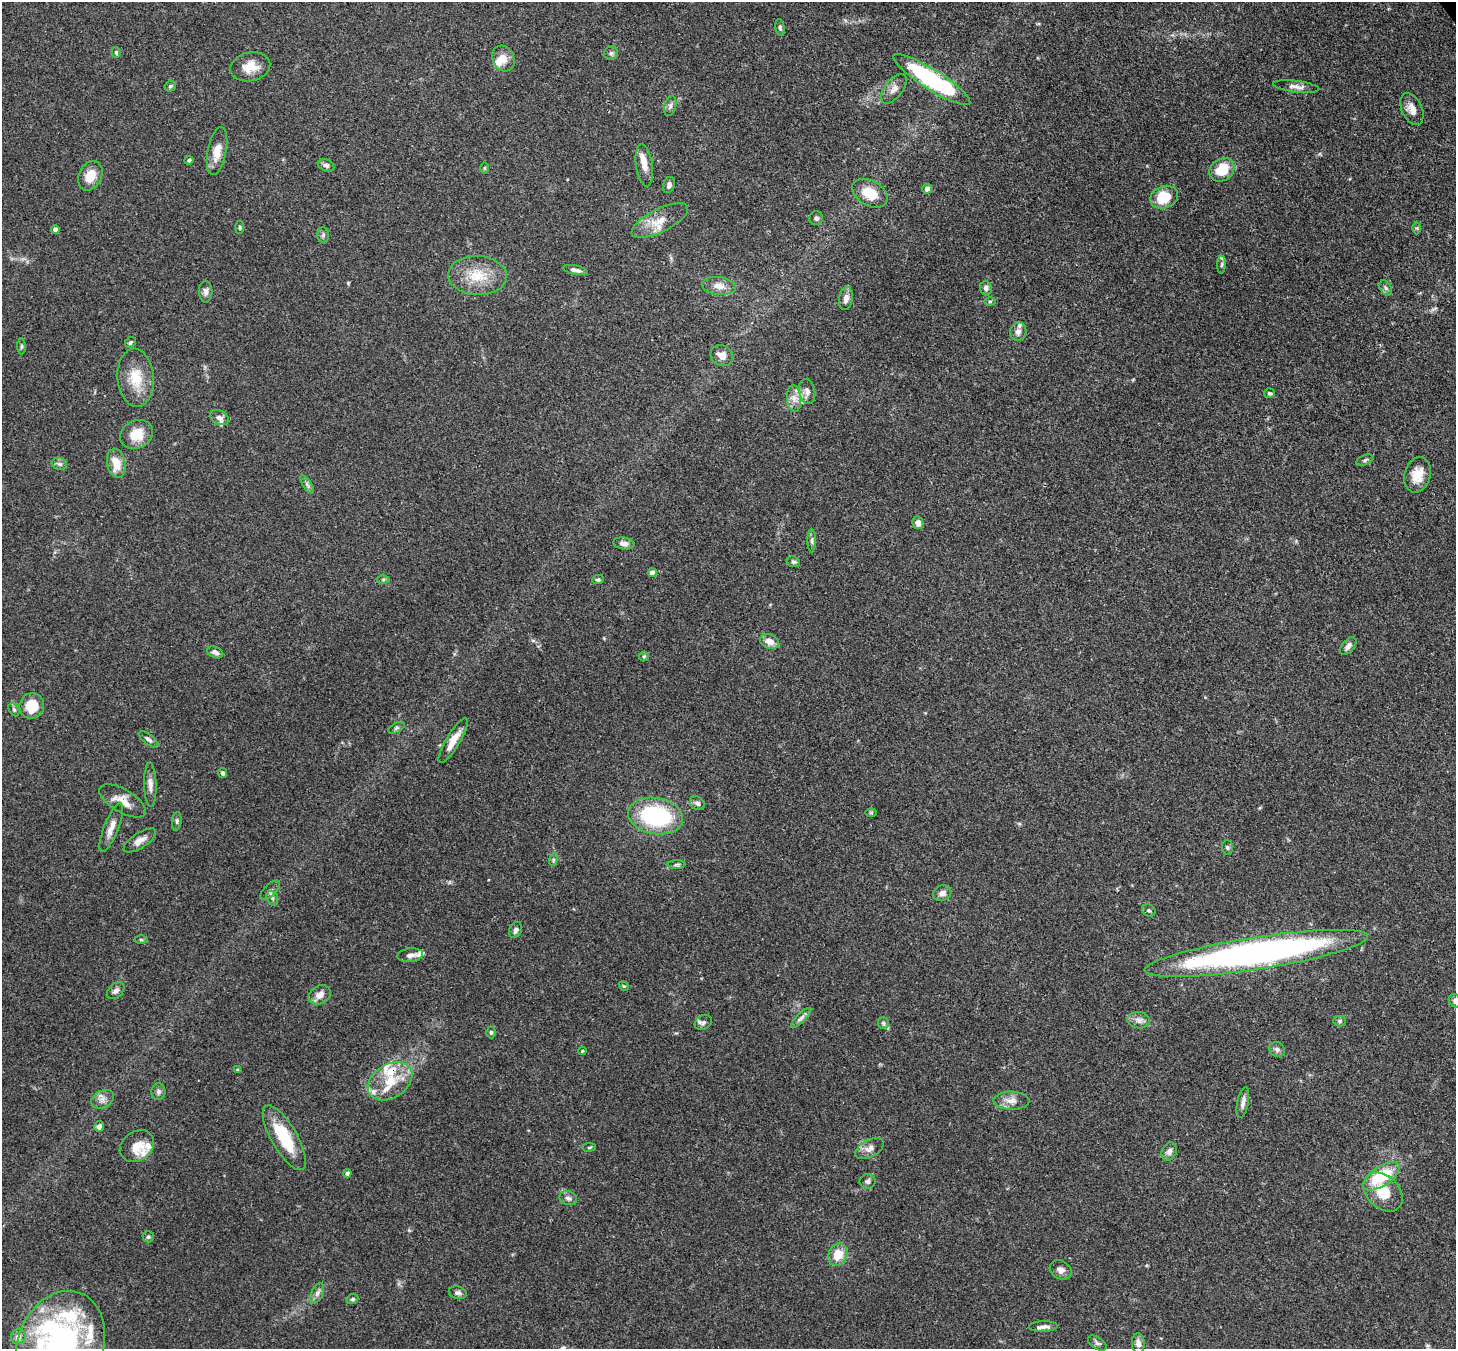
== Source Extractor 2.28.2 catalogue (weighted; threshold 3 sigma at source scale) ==
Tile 10 of 4 x 4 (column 2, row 3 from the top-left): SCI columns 1533-2986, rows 1557-2903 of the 5972 x 5944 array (HDU 1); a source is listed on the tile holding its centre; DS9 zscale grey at full resolution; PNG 1458 x 1351 px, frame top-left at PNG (2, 2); each listed source drawn as its Kron ellipse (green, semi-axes under 4 px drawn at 4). Shown black and unused: <1% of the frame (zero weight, under 3 of 4 exposures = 7% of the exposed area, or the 3 px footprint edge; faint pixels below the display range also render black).
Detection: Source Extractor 2.28.2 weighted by HDU 2 'WHT'; one run over the whole footprint, this tile lists its part. Background 0.157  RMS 0.0047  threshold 0.0213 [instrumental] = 3 sigma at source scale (4.5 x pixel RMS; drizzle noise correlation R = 1.50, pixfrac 1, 0.05/0.05 arcsec/px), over >= 5 px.
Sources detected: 143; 15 inside a brighter listed object's ellipse — not listed separately; the other 128 listed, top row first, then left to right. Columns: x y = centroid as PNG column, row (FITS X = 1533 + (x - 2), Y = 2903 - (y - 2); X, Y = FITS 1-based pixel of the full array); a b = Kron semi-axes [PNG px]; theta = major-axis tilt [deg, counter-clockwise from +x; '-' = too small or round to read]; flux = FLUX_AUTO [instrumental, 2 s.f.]
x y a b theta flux
780 27 8 4 -81 1
116 52 5 4 - 0.82
611 53 7 7 - 1.2
503 59 13 10 -63 4.7
250 67 20 14 12 7.5
932 80 45 10 -32 65
170 86 6 5 - 0.95
1296 87 23 5 -7 2.8
894 89 17 9 52 3.4
670 106 10 6 75 1.6
1412 109 17 10 -65 4.1
217 151 24 9 79 6.8
189 160 4 3 - 0.89
326 165 9 6 -25 1.4
644 165 21 8 -82 5.1
484 168 6 4 89 0.56
1222 170 13 10 37 13
90 176 15 11 65 7.3
669 185 8 6 72 1.7
927 189 5 5 - 2.8
870 193 19 12 -30 11
1164 197 14 11 21 14
816 218 7 6 - 1.3
660 221 31 11 27 8.8
240 227 7 4 86 0.69
1417 228 6 4 -90 0.6
55 229 4 4 - 3.6
323 235 7 6 - 1.1
1222 265 9 4 88 1.1
575 270 13 4 -12 2
478 275 29 19 -3 14
719 286 17 9 -6 4.2
986 288 7 6 - 1.4
1386 288 8 5 -60 1.2
206 292 11 6 -88 1.8
846 299 11 7 79 2.8
990 301 6 4 1 0.72
1018 332 9 8 - 2.2
130 342 6 5 - 0.74
21 346 8 4 89 0.7
722 355 12 10 -30 3.9
136 378 29 18 -85 12
807 392 13 8 -78 2.5
1269 393 5 5 - 0.89
794 398 13 7 -85 3.6
219 418 10 6 -26 2
136 434 17 13 29 11
1365 460 9 5 23 1
116 463 15 9 -79 7.8
59 464 8 6 -20 1.3
1417 475 18 13 74 7.6
307 484 10 4 -57 1.3
918 523 6 5 - 2.6
812 541 12 4 -90 1.3
624 543 11 6 -8 2.1
793 562 7 5 -19 0.97
652 573 4 4 - 4.3
383 579 6 4 1 0.73
598 580 6 4 6 0.86
770 641 10 7 -19 4.3
1348 646 10 6 49 2
215 652 8 5 -24 1.9
644 656 5 5 - 0.65
32 706 13 12 - 11
14 709 7 5 -63 0.99
396 728 9 5 27 0.98
148 739 12 5 -38 1.5
453 741 25 7 59 6.3
223 773 5 4 - 1
150 785 22 6 -89 2.9
123 801 26 11 -30 6.5
697 803 8 6 -37 1.6
871 813 6 4 0 0.57
656 816 28 18 -10 47
177 821 9 5 84 0.97
111 827 26 7 68 4.6
140 840 19 7 33 3.6
1227 847 7 5 -88 0.98
553 860 6 4 72 0.77
676 865 9 4 1 0.84
270 890 12 6 44 1.6
942 893 9 7 25 2.6
272 898 8 5 -73 1.3
1149 910 7 5 -31 1.1
516 930 8 6 67 1.5
141 940 6 4 -1 0.67
1256 953 113 16 9 210
410 955 13 7 6 2.4
624 986 5 4 - 0.56
116 991 10 7 43 1.9
320 995 12 9 30 3.7
1455 1001 7 5 -61 1.2
801 1018 13 4 45 1.7
1139 1020 11 8 -5 2.5
1340 1021 6 5 - 0.93
703 1022 9 7 28 1.5
883 1023 6 5 - 0.91
491 1032 6 4 -89 0.9
1277 1049 8 7 - 1.5
582 1051 4 3 - 0.42
238 1070 4 3 - 0.88
390 1081 24 17 32 14
158 1092 8 7 - 1.6
103 1099 12 8 28 2.7
1011 1101 18 9 -2 4
1243 1102 16 5 78 2.4
99 1126 5 5 - 1.6
284 1138 37 12 -60 21
137 1146 18 14 36 8.2
589 1147 6 3 8 0.6
870 1148 15 8 28 3.2
1169 1151 9 7 67 2.2
347 1173 4 4 - 1.5
1381 1176 21 9 33 20
868 1181 8 7 - 1.3
1383 1192 22 16 -45 12
568 1198 9 7 -17 1.7
148 1237 5 5 - 0.87
838 1255 11 9 65 8.8
1061 1270 11 9 -30 2.6
317 1293 11 5 66 1.8
458 1293 9 6 -13 1.4
352 1299 6 4 22 0.79
1043 1327 14 5 2 2.2
18 1337 7 7 - 2.4
1097 1343 10 5 -33 1.3
1138 1343 10 6 -86 2.4
60 1345 55 42 68 110
Isophote crosses this tile's border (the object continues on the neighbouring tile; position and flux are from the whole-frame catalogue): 2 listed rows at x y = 1455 1001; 60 1345